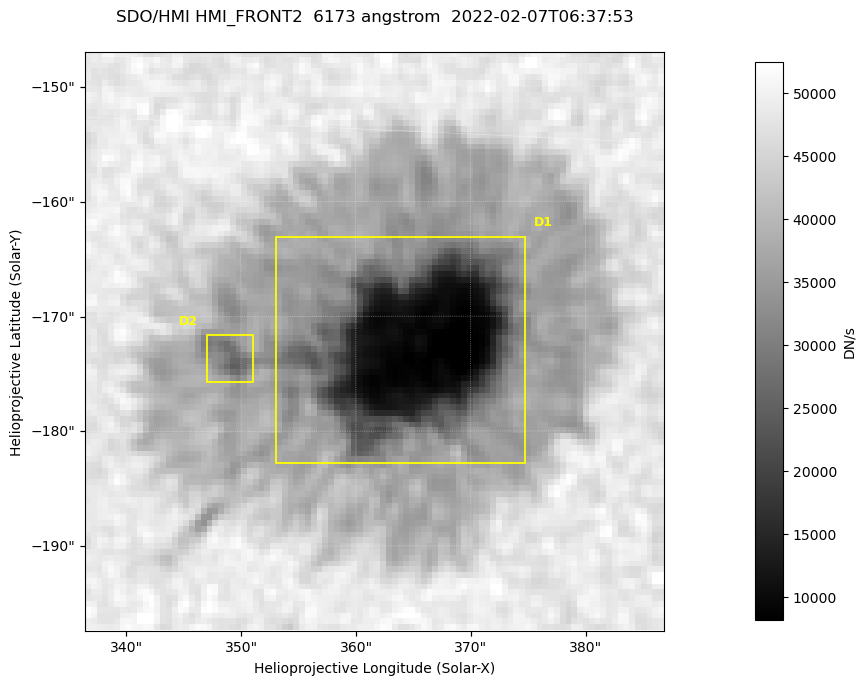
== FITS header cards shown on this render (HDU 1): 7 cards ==
TELESCOP= 'SDO/HMI '           / Telescope
INSTRUME= 'HMI_FRONT2'         / For HMI: HMI_SIDE1, HMI_FRONT2, or HMI_COMBINED
WAVELNTH=                6173. / [angstrom] Wavelength
DATE-OBS= '2022-02-07T06:37:53.800' / [ISO] Observation date {DATE__OBS}
CTYPE1  = 'HPLN-TAN'           / CTYPE1: HPLN
CTYPE2  = 'HPLT-TAN'           / CTYPE2: HPLT
BUNIT   = 'DN/s    '           / Physical Units

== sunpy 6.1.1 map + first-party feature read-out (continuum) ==
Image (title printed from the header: SDO/HMI HMI_FRONT2  6173 angstrom  2022-02-07T06:37:53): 100 x 100 px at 0.504 arcsec/px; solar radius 973 arcsec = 1930 px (partial field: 0.1% of the solar disc is inside the frame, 100% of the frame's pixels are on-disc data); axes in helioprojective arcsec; data unit DN/s (BUNIT, on the colour bar)
Orientation: roll -0.0702 deg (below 1 deg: not rotated)
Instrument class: CONTINUUM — white-light / continuum photospheric image (CONTENT/OBS_TYPE)
Dark features (sunspots / pores): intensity divided by the frame's on-disc median (partial field: no limb-darkening profile); reference = the frame's on-disc median (the 8%-of-disc-diameter window exceeds this field); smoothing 3 px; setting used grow <= 0.7, no closing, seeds <= 0.7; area >= 9 px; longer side >= 3 px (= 1.5 arcsec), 3 px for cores <= 0.7; partial field; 2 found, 2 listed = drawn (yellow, D1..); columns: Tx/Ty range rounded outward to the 2 arcsec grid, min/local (2 s.f., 1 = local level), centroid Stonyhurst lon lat
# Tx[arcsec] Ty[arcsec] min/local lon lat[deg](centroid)
D1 352..376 -184..-162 0.16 +23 -16
D2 346..352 -176..-170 0.59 +22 -16